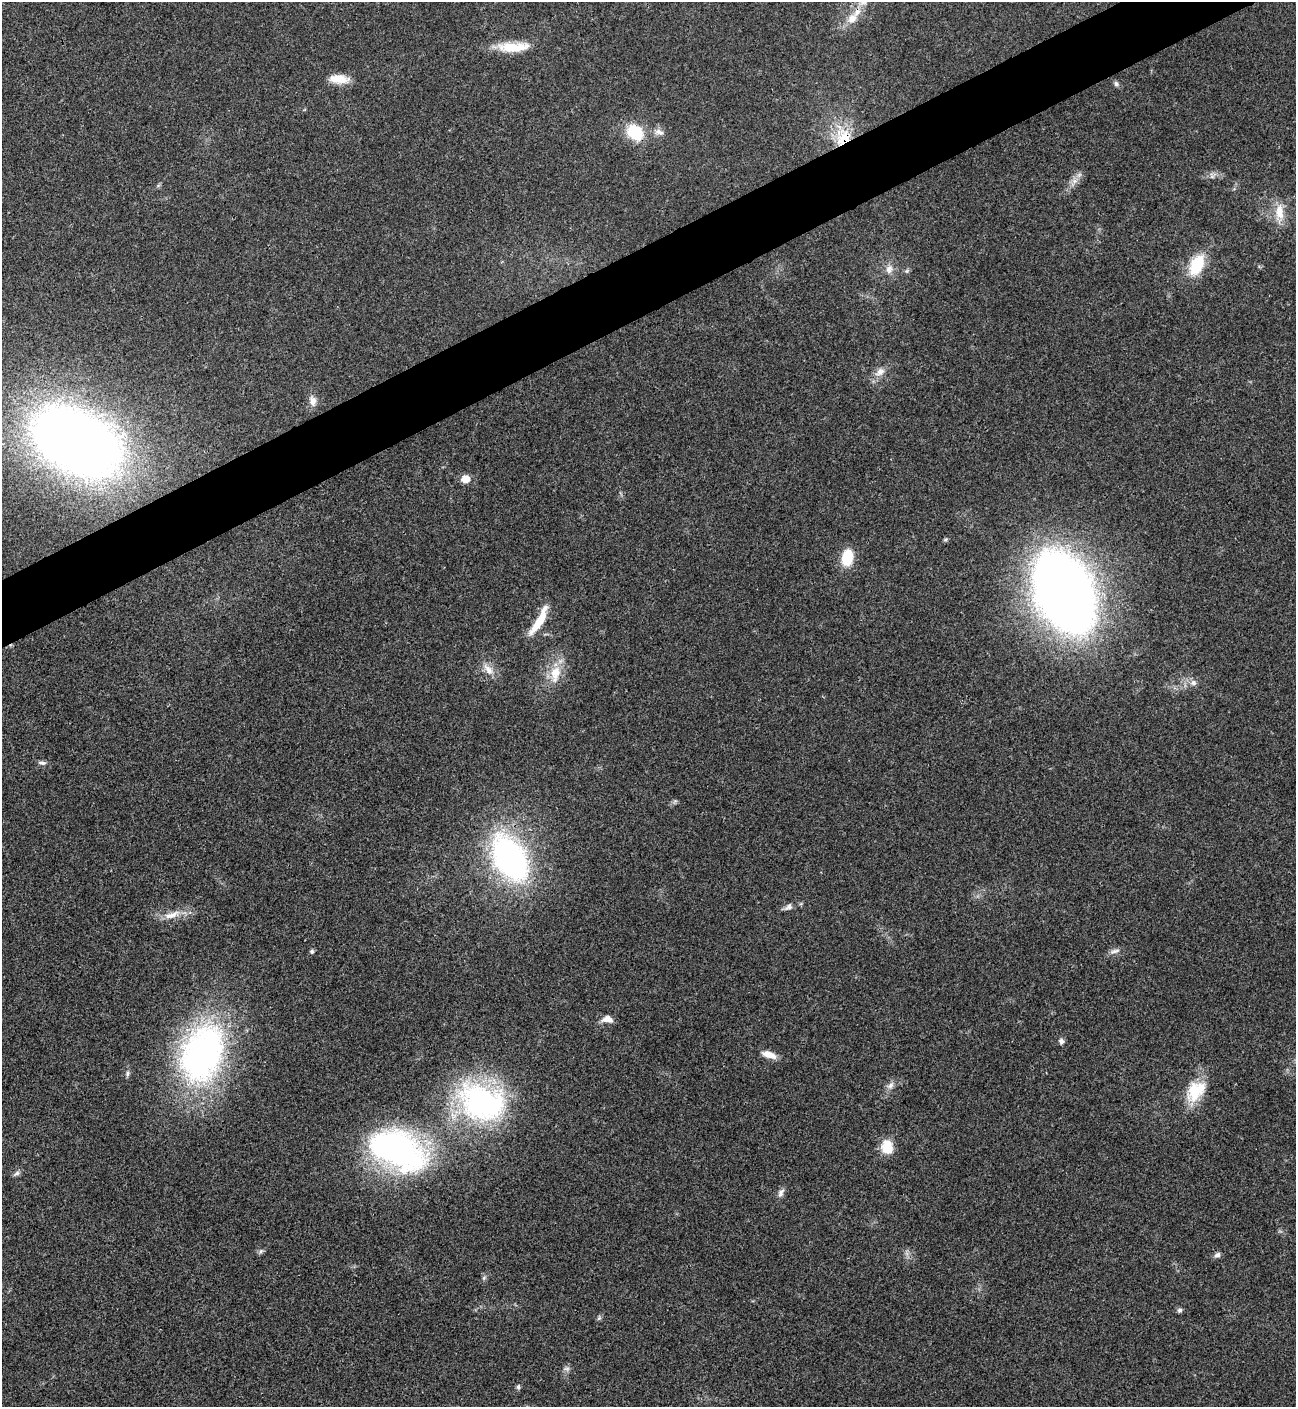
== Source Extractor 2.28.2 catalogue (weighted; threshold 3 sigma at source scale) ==
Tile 10 of 4 x 4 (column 2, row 3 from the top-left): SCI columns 1581-2874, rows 1408-2812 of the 5616 x 5626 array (HDU 1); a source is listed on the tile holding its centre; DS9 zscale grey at full resolution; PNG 1298 x 1409 px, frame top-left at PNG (2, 2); no overlay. Shown black and unused: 4% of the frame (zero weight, under 3 of 4 exposures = <1% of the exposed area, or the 3 px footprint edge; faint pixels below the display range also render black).
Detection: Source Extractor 2.28.2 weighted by HDU 2 'WHT'; one run over the whole footprint, this tile lists its part. Background 0.0202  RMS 0.004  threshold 0.0181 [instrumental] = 3 sigma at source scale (4.5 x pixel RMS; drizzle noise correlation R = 1.50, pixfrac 1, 0.05/0.05 arcsec/px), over >= 5 px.
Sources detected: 50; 1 inside a brighter listed object's ellipse — not listed separately; the other 49 listed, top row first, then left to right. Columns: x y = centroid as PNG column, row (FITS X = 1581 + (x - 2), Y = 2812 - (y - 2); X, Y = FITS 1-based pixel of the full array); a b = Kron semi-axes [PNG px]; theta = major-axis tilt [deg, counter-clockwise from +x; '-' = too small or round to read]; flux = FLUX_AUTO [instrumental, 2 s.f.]
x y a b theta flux
852 19 14 12 54 5.1
514 47 40 11 2 12
339 79 23 10 -5 7
1116 84 8 6 -45 1.1
635 132 15 12 -42 19
659 132 14 8 -15 2.5
843 137 26 20 72 17
1212 176 12 8 33 2
1074 181 9 7 15 2.1
1279 213 28 11 90 7.3
1197 265 24 14 65 16
889 269 13 10 74 3.1
880 372 15 10 35 3.6
313 401 14 9 -79 3.1
77 442 71 44 -29 470
465 479 6 5 - 8.1
945 539 6 5 - 0.6
847 558 14 10 83 15
1064 592 53 32 -66 640
539 621 38 8 60 9.8
488 669 20 9 -49 4.2
555 674 27 14 80 9.5
1193 683 9 8 - 2
42 763 11 5 -4 1.3
675 801 7 5 44 0.75
510 858 36 23 -60 130
788 907 13 7 38 1.8
172 915 27 9 17 5.7
312 951 5 5 - 0.81
1114 951 16 6 14 1.9
607 1019 14 8 1 3.3
1061 1041 7 6 - 1.4
202 1053 77 51 71 130
769 1055 18 8 -17 4.5
127 1074 9 5 77 0.94
890 1085 12 7 45 2.1
1195 1091 31 20 50 15
481 1102 59 41 -22 85
887 1147 18 13 -78 7.8
397 1150 63 38 -22 110
17 1173 10 6 30 1.2
781 1193 13 7 65 1.8
261 1251 8 5 60 0.86
1217 1255 8 6 39 1.3
484 1278 7 5 46 0.81
1180 1310 6 6 - 0.97
599 1318 7 4 45 0.74
567 1369 9 5 -6 1.2
518 1387 8 5 90 0.87
Overlapping masked pixels (flux is a lower limit): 3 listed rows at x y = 635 132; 843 137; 397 1150